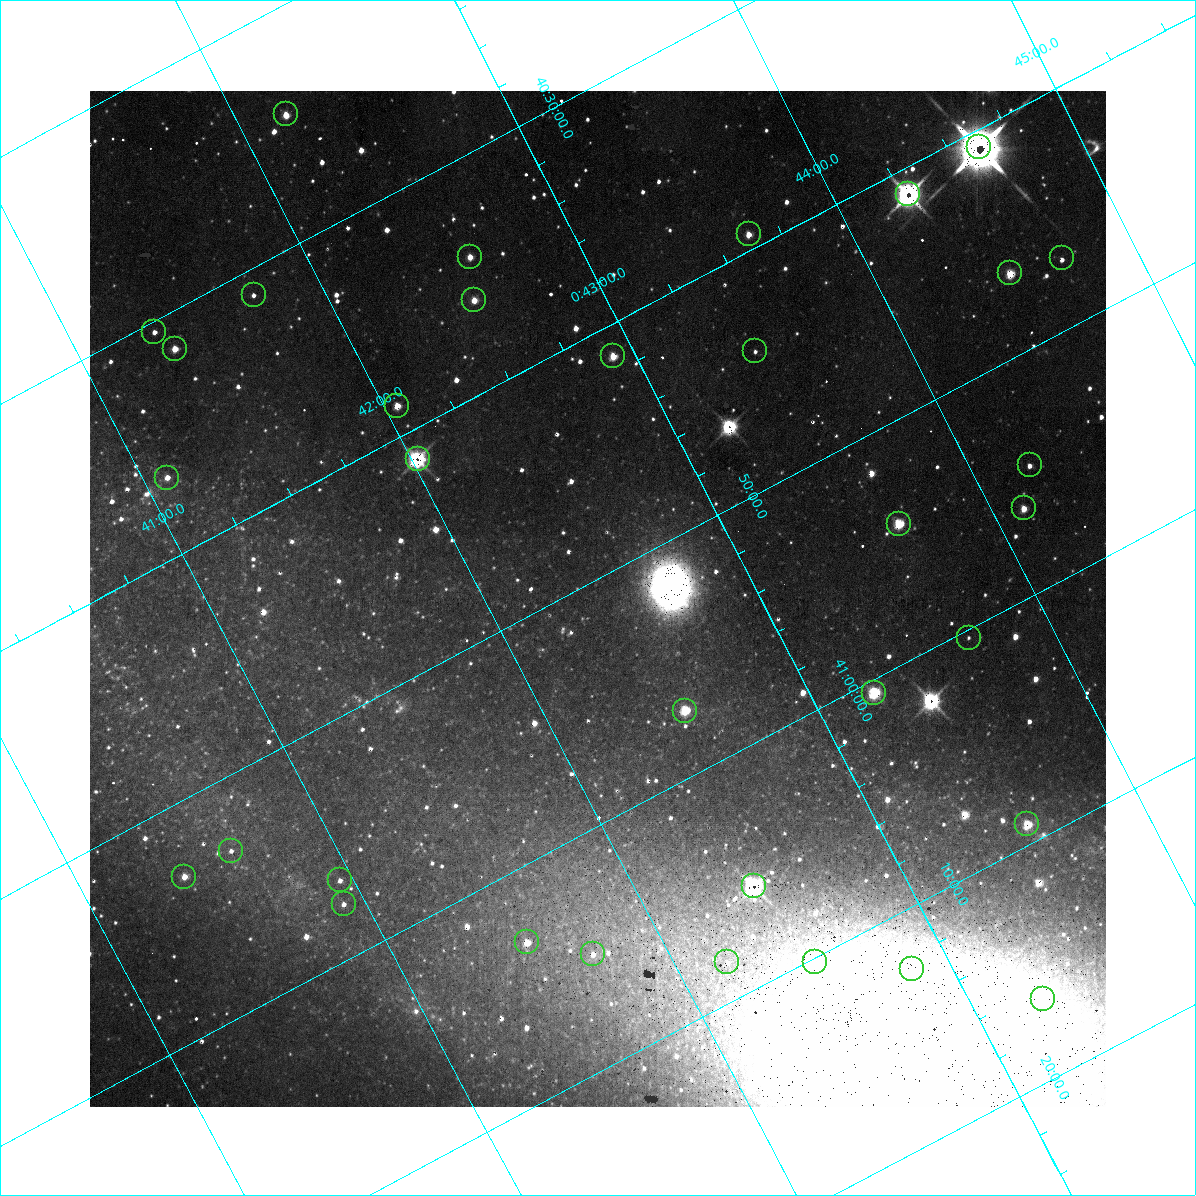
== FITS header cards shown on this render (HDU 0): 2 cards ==
NAXIS1  =                 1016 / length of data axis 1
NAXIS2  =                 1016 / length of data axis 2

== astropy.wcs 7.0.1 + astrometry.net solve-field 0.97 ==
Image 1016 x 1016 px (HDU 0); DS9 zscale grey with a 90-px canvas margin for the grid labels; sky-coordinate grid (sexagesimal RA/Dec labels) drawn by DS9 from the SOLVED WCS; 34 Tycho-2 reference stars matched to detected sources circled (green)
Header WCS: RA---SIN-SIP/DEC--SIN-SIP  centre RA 00:42:25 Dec +40:51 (10.60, +40.85 deg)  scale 2.77 x 2.74 arcsec/px (non-square pixels)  FOV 47.0' x 46.4'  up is +152 deg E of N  parity normal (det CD < 0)
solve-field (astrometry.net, Tycho-2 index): VERIFIED the header's WCS against the Tycho-2 star catalogue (verified at 3 index scales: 11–34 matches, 6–7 conflicts across passes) and refined it, rather than solving blind
Solved WCS: RA---TAN-SIP/DEC--TAN-SIP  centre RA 00:42:25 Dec +40:51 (10.60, +40.85 deg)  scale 2.78 x 2.74 arcsec/px (non-square pixels)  FOV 47.0' x 46.4'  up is +152 deg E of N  parity normal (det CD < 0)
The solver's refit moves the header's centre by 1 arcsec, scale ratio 1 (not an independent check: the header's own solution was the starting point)
Tycho-2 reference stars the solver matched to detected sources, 34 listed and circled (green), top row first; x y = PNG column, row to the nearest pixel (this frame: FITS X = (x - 90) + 1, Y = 1016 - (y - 91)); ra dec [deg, ICRS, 3 dp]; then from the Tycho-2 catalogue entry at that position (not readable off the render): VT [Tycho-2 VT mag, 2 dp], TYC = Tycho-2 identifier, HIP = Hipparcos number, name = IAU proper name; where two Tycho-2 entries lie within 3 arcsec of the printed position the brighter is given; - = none
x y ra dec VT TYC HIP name
286 114 10.547 +40.408 11.70 2801-1616-1 - -
979 147 11.155 +40.679 7.40 2801-1704-1 3494 -
908 194 11.070 +40.685 8.79 2801-887-1 3461 -
749 234 10.908 +40.655 11.40 2801-793-1 - -
470 257 10.647 +40.570 10.34 2801-551-1 - -
1062 258 11.179 +40.784 11.39 2801-1484-1 - -
1010 273 11.126 +40.775 11.08 2801-632-1 - -
254 295 10.435 +40.518 12.52 2801-1589-1 - -
474 300 10.631 +40.601 10.67 2801-1597-1 - -
154 332 10.329 +40.508 11.08 2801-1216-1 - -
175 349 10.339 +40.526 11.30 2801-884-1 - -
755 351 10.860 +40.737 12.01 2801-1640-1 - -
613 356 10.730 +40.689 10.96 2801-1228-1 - -
397 406 10.513 +40.645 11.79 2801-1237-1 - -
418 459 10.506 +40.688 7.08 2801-2025-1 3293 -
1030 465 11.055 +40.912 11.37 2801-1449-1 - -
167 478 10.272 +40.610 11.29 2801-2035-1 - -
1024 508 11.030 +40.938 11.35 2801-1210-1 - -
899 524 10.910 +40.904 10.39 2801-1024-1 - -
969 638 10.920 +41.006 12.22 2801-1126-1 - -
874 693 10.809 +41.009 9.29 2801-2078-1 - -
685 711 10.629 +40.954 9.37 2801-2009-1 3333 -
1027 824 10.886 +41.153 10.99 2801-2037-1 - -
231 851 10.154 +40.885 11.89 2801-2012-1 - -
184 877 10.099 +40.885 10.62 2801-1998-1 - -
340 880 10.238 +40.944 11.79 2801-2058-1 - -
754 886 10.609 +41.097 10.73 2801-2063-1 - -
344 904 10.230 +40.961 11.47 2801-2047-1 - -
527 942 10.377 +41.053 11.36 2801-2079-1 - -
593 954 10.431 +41.085 11.65 2801-2062-1 - -
727 962 10.549 +41.138 12.52 2801-2061-1 - -
815 962 10.628 +41.169 11.22 2801-2073-1 - -
912 969 10.713 +41.209 11.21 2801-2008-1 - -
1043 999 10.818 +41.276 11.21 2805-2125-1 - -